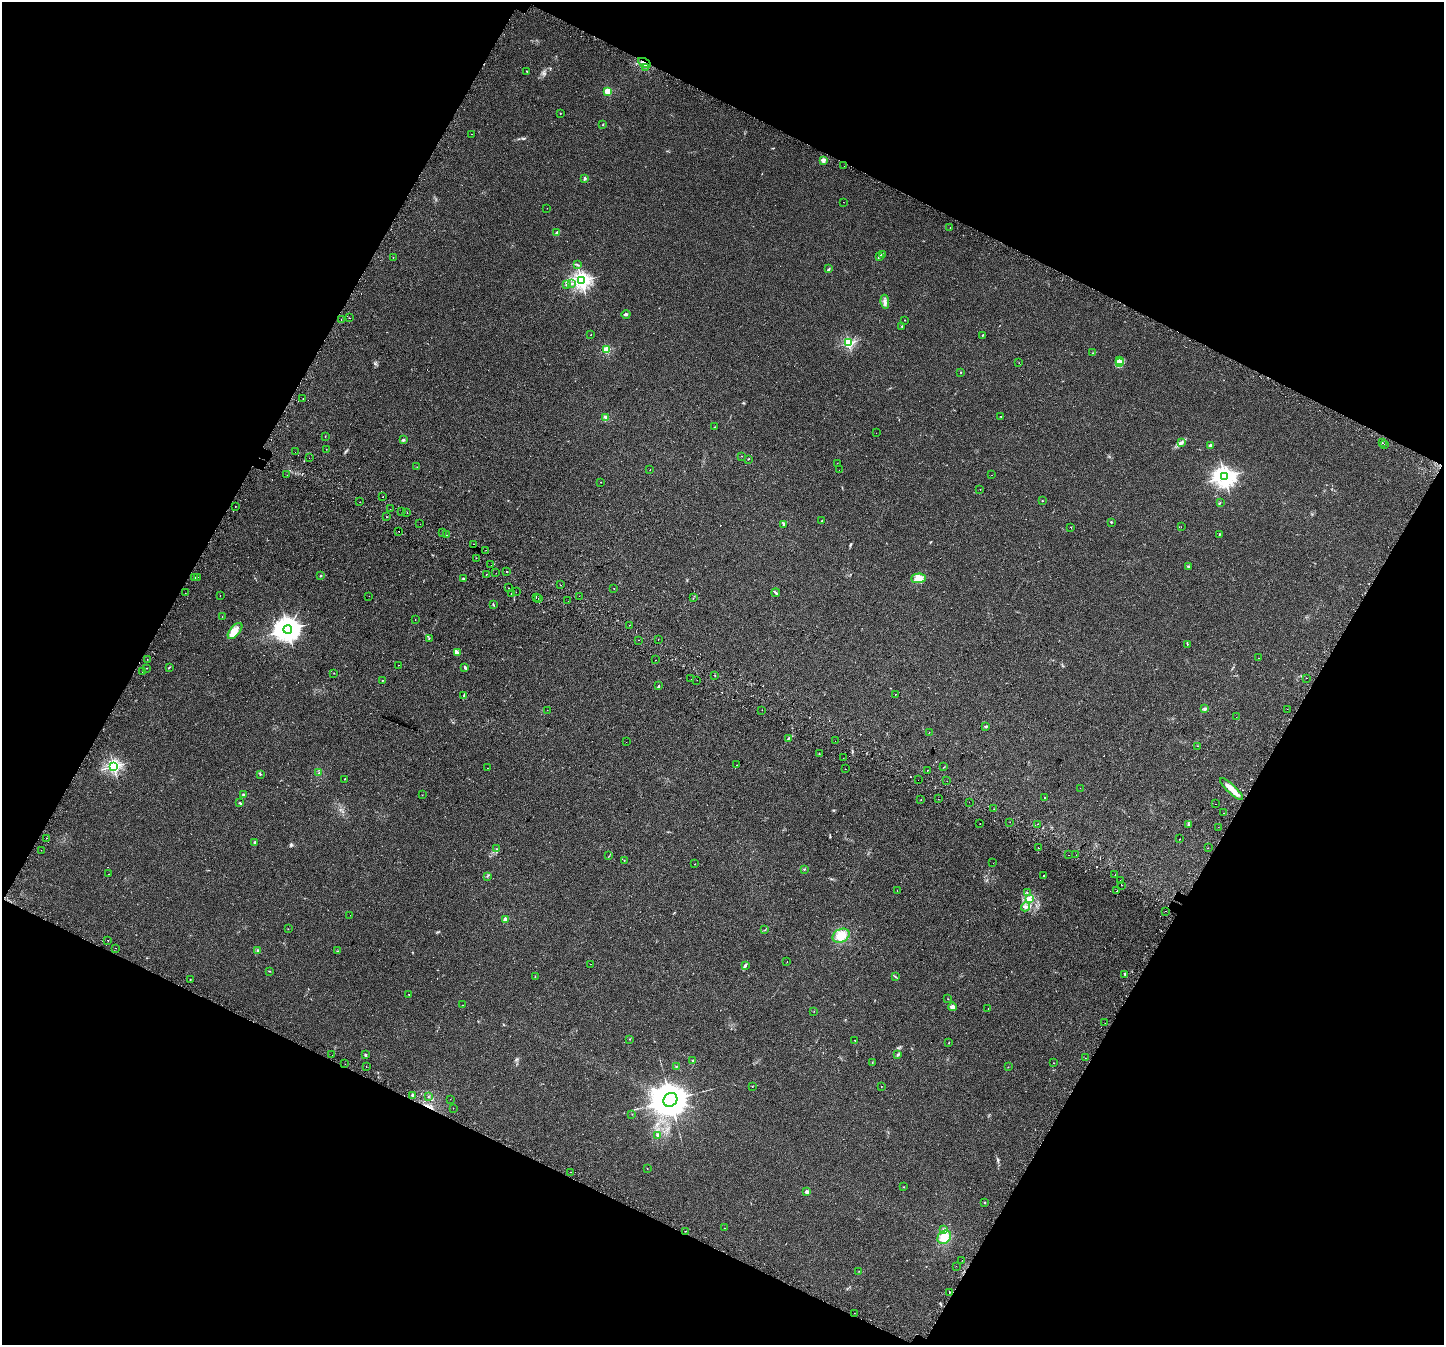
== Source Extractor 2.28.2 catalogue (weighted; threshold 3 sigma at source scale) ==
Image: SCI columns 66-5833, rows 342-5710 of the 5890 x 5987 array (HDU 1 of 3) = the unmasked area's bounding box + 8 px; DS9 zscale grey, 4 x 4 block average (1 PNG px = mean of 4 x 4 image px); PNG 1446 x 1347 px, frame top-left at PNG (2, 2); each listed source drawn as its Kron ellipse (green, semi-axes under 4 px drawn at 4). Shown black and unused: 45% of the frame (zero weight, under 2 of 3 exposures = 4% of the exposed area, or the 3 px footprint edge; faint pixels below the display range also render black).
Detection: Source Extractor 2.28.2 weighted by HDU 2 'WHT'. Background 0.0629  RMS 0.0063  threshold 0.0284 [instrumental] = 3 sigma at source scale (4.5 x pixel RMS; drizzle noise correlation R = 1.50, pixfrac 1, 0.0396/0.0396 arcsec/px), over >= 5 px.
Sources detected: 314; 39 cosmic-ray / hot-pixel residue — neither listed nor drawn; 6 coinciding with a brighter row at this scale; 5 inside a brighter listed object's ellipse — not listed separately; the other 264 listed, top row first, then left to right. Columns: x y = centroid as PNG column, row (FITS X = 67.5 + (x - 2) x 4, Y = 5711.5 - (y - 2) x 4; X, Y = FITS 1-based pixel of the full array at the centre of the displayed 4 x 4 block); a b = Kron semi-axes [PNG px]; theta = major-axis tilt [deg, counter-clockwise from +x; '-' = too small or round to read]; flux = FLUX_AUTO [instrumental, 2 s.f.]
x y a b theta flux
644 63 7 2 -30 20
646 67 2 2 - 1.2
527 71 2 2 - 1.1
608 91 2 2 - 160
560 113 2 2 - 1.3
603 125 2 2 - 1.9
471 134 2 2 - 0.69
823 160 2 2 - 76
844 166 2 2 - 0.49
584 178 3 2 - 4.8
843 202 2 2 - 0.75
547 208 2 2 - 0.79
950 228 2 2 - 4
557 232 3 2 - 5.9
882 254 3 2 - 2.6
393 257 2 2 - 0.85
879 257 4 2 - 5.4
578 265 3 2 - 3
829 269 3 2 - 3.5
581 281 2 2 - 1500
571 284 2 2 - 1.7
567 285 3 2 - 3.4
885 302 7 3 -84 11
626 314 4 2 - 5.1
349 318 2 2 - 4.2
341 319 2 2 - 1.6
905 320 2 2 - 1
902 326 2 2 - 5.8
591 335 2 2 - 2.1
982 335 2 2 - 1.9
848 343 2 2 - 410
607 350 2 2 - 210
1093 353 3 2 - 1.8
1120 360 2 2 - 1.9
1120 362 3 2 - 5.2
1019 363 2 2 - 1.9
961 372 2 2 - 2
303 398 2 2 - 1.9
1001 416 2 2 - 4
605 418 4 3 - 6.9
715 427 2 2 - 1.1
876 433 2 2 - 2.8
325 436 2 2 - 2.7
403 440 3 2 - 3.7
1181 442 2 2 - 1.8
1382 443 2 2 - 3.5
1384 444 2 2 - 4
1210 446 2 2 - 28
326 449 2 2 - 0.67
295 452 2 2 - 3.3
741 456 2 2 - 1
309 458 2 2 - 0.51
748 459 2 2 - 1.5
837 463 2 2 - 0.78
417 467 2 2 - 0.61
650 470 2 2 - 1.3
839 470 2 2 - 1.5
287 475 2 2 - 2.6
991 475 2 2 - 0.98
1225 477 3 3 - 2400
601 482 2 2 - 3.3
980 489 2 2 - 0.9
383 497 2 2 - 1.7
1042 501 2 2 - 3.9
360 502 2 2 - 8.8
1220 502 2 2 - 1.2
235 507 2 2 - 1
390 509 2 2 - 3.6
402 512 2 2 - 4.7
407 512 2 2 - 6.5
386 517 2 2 - 2.2
822 520 2 2 - 1.3
1111 522 2 2 - 2.2
420 524 2 2 - 1.4
784 525 2 2 - 2
1071 527 2 2 - 2.8
1181 527 2 2 - 0.55
399 531 2 2 - 5
442 532 2 2 - 1.9
1219 534 2 2 - 5.8
447 535 2 2 - 2.5
473 544 2 2 - 5.7
486 550 2 2 - 0.68
476 558 2 2 - 1.9
491 565 2 2 - 6.7
1188 566 2 2 - 10
506 572 2 2 - 2.8
496 573 2 2 - 2.4
486 574 2 2 - 3.6
321 576 2 2 - 2
195 577 2 2 - 5.7
198 577 2 2 - 0.74
918 578 7 5 1 40
463 579 3 2 - 3.1
560 585 2 2 - 1.2
509 588 2 2 - 7.5
614 588 2 2 - 0.75
516 592 2 2 - 0.72
185 593 2 2 - 0.6
511 593 2 2 - 1.4
776 593 4 2 - 4.3
220 595 2 2 - 1.7
369 596 2 2 - 0.7
579 596 2 2 - 1.8
536 597 2 2 - 5.7
538 598 2 2 - 1.5
693 598 2 2 - 0.83
568 601 2 2 - 2.9
493 605 3 2 - 2.8
222 616 2 2 - 0.97
415 619 2 2 - 0.7
630 625 2 2 - 6.8
288 629 4 4 - 3700
235 631 9 5 49 28
429 638 2 2 - 2.2
639 640 2 2 - 0.71
658 640 2 2 - 2.5
1187 644 2 2 - 1.4
458 652 2 2 - 2.3
1258 658 2 2 - 1.8
147 659 2 2 - 0.78
655 660 2 2 - 4
398 665 2 2 - 3.2
169 667 4 2 - 2.8
465 667 3 2 - 4.3
146 668 2 2 - 1.2
142 671 2 2 - 5.2
334 673 2 2 - 0.79
715 675 2 2 - 5.5
1306 678 2 2 - 3.4
691 679 2 2 - 1.4
382 680 2 2 - 3.5
697 680 2 2 - 1.9
659 686 3 2 - 3.1
895 694 2 2 - 0.9
464 695 4 2 - 3.1
1205 709 2 2 - 5.3
1287 709 2 2 - 0.61
547 710 2 2 - 3
762 710 2 2 - 0.96
1236 717 2 2 - 0.48
986 726 3 2 - 4.1
929 732 2 2 - 0.69
788 738 3 2 - 3.6
835 741 2 2 - 1.9
626 742 2 2 - 0.58
1197 746 2 2 - 2.8
819 753 2 2 - 1.1
843 758 2 2 - 1.2
736 765 2 2 - 1.2
113 766 2 2 - 870
944 767 3 2 - 1.4
487 768 2 2 - 1.1
845 769 2 2 - 4.2
927 770 2 2 - 13
319 773 2 2 - 3.4
260 774 2 2 - 1.2
345 779 2 2 - 1.4
918 780 2 2 - 2.3
947 781 2 2 - 0.65
1080 788 2 2 - 0.51
1231 789 15 3 -43 44
244 795 2 2 - 26
422 795 2 2 - 0.88
1045 798 2 2 - 4
938 799 2 2 - 1.1
921 800 2 2 - 0.84
969 802 2 2 - 0.46
240 803 2 2 - 1.6
1216 804 2 2 - 3.1
994 809 2 2 - 4.7
1223 813 2 2 - 4.8
1010 822 2 2 - 1
980 823 2 2 - 1.1
1038 824 2 2 - 1.8
1189 824 2 2 - 2.6
1218 827 2 2 - 0.78
46 838 2 2 - 4.2
1180 839 2 2 - 1.2
255 842 2 2 - 13
1038 848 2 2 - 1.1
1208 848 2 2 - 1.3
496 849 2 2 - 1.2
41 850 2 2 - 1.3
1069 855 2 2 - 0.86
1076 855 2 2 - 3.3
609 856 2 2 - 1.1
624 860 2 2 - 1.1
993 863 2 2 - 0.5
695 864 2 2 - 2
804 869 2 2 - 0.85
109 874 2 2 - 0.75
1115 875 2 2 - 1.6
487 876 2 2 - 1.7
1043 876 2 2 - 1.7
1120 881 2 2 - 4.2
1121 885 2 2 - 3.6
897 891 2 2 - 0.87
1117 891 2 2 - 3.1
1027 892 2 2 - 1.1
1030 898 2 2 - 3
1026 907 5 3 - 8.3
1166 911 2 2 - 2.2
350 915 2 2 - 0.64
505 919 2 2 - 63
288 929 2 2 - 0.53
765 930 2 2 - 0.97
841 936 9 6 28 43
108 940 2 2 - 3.2
115 948 2 2 - 0.63
258 951 2 2 - 12
337 951 2 2 - 1.6
787 962 2 2 - 1.4
590 964 2 2 - 0.73
745 965 4 2 - 3.4
269 971 2 2 - 1.3
1125 974 2 2 - 3
535 977 3 2 - 1.5
895 977 2 2 - 1.7
190 980 2 2 - 1.8
409 994 2 2 - 2.4
948 999 2 2 - 0.96
462 1005 2 2 - 0.83
952 1007 4 3 - 16
988 1008 2 2 - 1.6
814 1011 2 2 - 0.85
1105 1023 2 2 - 0.67
630 1039 2 2 - 1.3
855 1040 2 2 - 1.1
949 1043 2 2 - 1.7
898 1054 3 2 - 3.6
332 1055 2 2 - 0.51
365 1055 2 2 - 18
1085 1058 2 2 - 0.83
693 1060 2 2 - 7
872 1063 2 2 - 0.95
1054 1063 2 2 - 0.7
345 1064 2 2 - 0.96
366 1066 2 2 - 2
676 1066 2 2 - 1.1
1008 1067 2 2 - 0.81
881 1086 2 2 - 0.91
752 1087 2 2 - 0.77
413 1095 2 2 - 20
428 1097 2 2 - 0.93
450 1099 2 2 - 0.86
670 1100 7 6 - 13000
453 1108 2 2 - 18
632 1114 2 2 - 0.95
658 1135 2 2 - 19
647 1169 2 2 - 0.88
571 1172 2 2 - 0.83
904 1187 2 2 - 1.4
807 1192 2 2 - 45
984 1203 2 2 - 4.3
724 1228 2 2 - 0.78
944 1230 3 2 - 6.8
685 1231 2 2 - 1.5
944 1237 7 6 - 46
962 1260 2 2 - 1.3
956 1266 2 2 - 2.1
859 1271 2 2 - 0.95
949 1292 2 2 - 1.4
854 1313 2 2 - 0.57
Overlapping masked pixels (flux is a lower limit): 1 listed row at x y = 644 63
Diffuse or blended objects may show on this block-average render without a row.